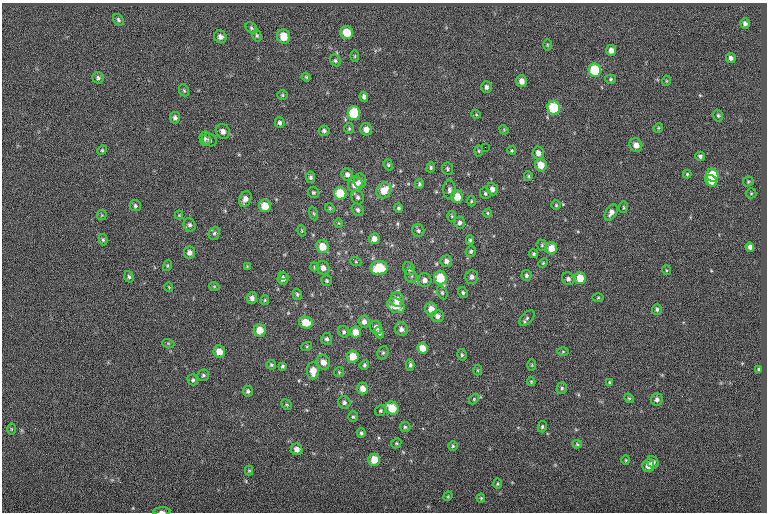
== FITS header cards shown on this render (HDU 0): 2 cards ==
NAXIS1  =                  765
NAXIS2  =                  510

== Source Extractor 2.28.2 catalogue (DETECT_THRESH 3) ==
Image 765 x 510 px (HDU 0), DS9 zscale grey, 1 PNG px = 1 image px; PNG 769 x 514 px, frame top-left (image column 1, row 510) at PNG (2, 3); each listed source drawn as its Kron ellipse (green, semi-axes under 4 px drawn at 4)
Background 0.0349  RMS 6.7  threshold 20.2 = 3 sigma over >= 5 px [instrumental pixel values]
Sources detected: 191; all 191 listed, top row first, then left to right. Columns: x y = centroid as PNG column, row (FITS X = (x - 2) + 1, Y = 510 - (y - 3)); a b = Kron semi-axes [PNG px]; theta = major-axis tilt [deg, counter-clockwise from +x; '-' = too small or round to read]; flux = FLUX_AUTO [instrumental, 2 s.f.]
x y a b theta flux
118 20 6 5 - 760
745 24 5 4 - 1400
251 28 6 5 - 790
347 33 6 6 - 8900
257 36 6 4 -74 710
284 36 7 6 - 7800
220 37 6 6 - 1700
547 45 6 4 -90 470
611 50 5 5 - 2400
355 56 6 4 90 500
731 58 5 4 - 1400
335 60 6 5 - 830
595 70 7 6 - 17000
306 77 4 4 - 530
98 78 6 5 - 1000
610 79 5 4 - 670
521 81 6 5 - 2900
666 81 5 3 - 390
486 87 6 5 - 1400
184 90 6 4 -68 680
282 95 5 4 - 620
364 97 5 4 - 1300
554 108 7 6 - 20000
354 113 6 6 - 15000
476 114 5 3 - 390
718 115 6 4 -74 760
175 118 6 5 - 1200
280 123 5 5 - 1100
658 128 5 4 - 490
349 129 5 4 - 620
366 129 6 6 - 2800
504 130 5 4 - 440
223 131 8 6 -52 2100
324 131 5 5 - 980
205 139 7 5 -87 1100
209 140 8 6 -24 1200
636 145 7 6 - 3100
485 147 2 2 - 570
102 150 5 4 - 550
512 150 4 4 - 480
479 151 5 3 - 490
538 153 6 5 - 2500
700 156 5 4 - 1100
388 165 6 4 -69 630
541 165 6 6 - 5300
431 167 5 4 - 730
447 169 6 5 - 780
347 174 6 5 - 1600
687 174 4 4 - 560
712 175 6 6 - 13000
528 176 5 4 - 610
310 177 6 4 -80 770
360 181 7 6 - 1900
711 181 6 5 - 6200
748 181 5 4 - 570
419 184 4 4 - 730
355 185 7 7 - 4800
492 189 6 5 - 1900
384 190 8 7 - 6700
449 190 9 6 -90 1500
313 192 6 5 - 660
340 193 6 6 - 13000
485 193 6 5 - 790
751 193 5 5 - 520
358 197 7 6 - 1100
457 197 6 6 - 6100
245 199 8 5 67 2900
471 201 5 3 - 500
556 205 4 4 - 540
135 206 5 5 - 770
265 206 6 6 - 6200
623 207 6 3 83 480
330 208 5 4 - 530
399 208 5 4 - 790
358 210 7 5 -56 1100
611 212 9 5 58 2200
314 213 7 3 -71 530
488 213 4 4 - 440
102 215 5 5 - 470
179 215 4 4 - 390
452 216 5 3 - 480
460 222 6 5 - 1400
338 223 5 3 - 340
190 225 7 6 - 1100
302 231 5 3 - 440
418 231 6 6 - 950
214 233 7 5 67 900
374 239 5 5 - 2800
103 240 5 4 - 670
470 240 5 4 - 740
542 245 6 5 - 660
323 247 6 6 - 6600
750 247 5 4 - 1600
551 248 6 5 - 5200
471 251 5 5 - 930
190 253 6 5 - 1900
534 254 4 4 - 740
446 261 6 5 - 1600
356 262 5 3 - 460
543 263 5 3 - 450
167 266 5 3 - 540
247 266 4 4 - 350
314 267 4 3 - 390
323 268 7 6 - 2400
379 268 8 7 - 13000
409 269 7 5 -54 1200
666 270 5 3 - 480
283 275 3 2 - 860
526 275 5 5 - 970
411 276 7 5 -70 1100
129 277 6 4 -71 820
472 277 7 6 - 1800
440 278 6 6 - 12000
580 278 6 5 - 6600
283 279 6 5 - 1900
568 279 6 6 - 1300
425 280 7 6 - 2200
327 281 5 5 - 650
214 286 5 3 - 420
169 287 5 3 - 340
442 293 7 4 -63 790
463 293 6 4 -61 790
297 294 6 4 -75 680
252 298 6 5 - 1700
598 298 6 4 2 500
265 300 4 4 - 460
397 300 7 6 - 3300
396 306 9 7 -27 6600
431 309 6 6 - 4400
657 309 5 5 - 880
437 316 6 6 - 1800
527 318 9 5 45 990
364 322 6 5 - 2000
306 323 7 6 - 8100
376 328 6 6 - 2300
401 329 7 6 - 1700
260 330 6 6 - 5800
344 332 6 5 - 870
355 332 5 5 - 4300
379 333 5 4 - 790
327 339 6 5 - 1000
168 343 6 4 -19 510
307 346 5 3 - 440
422 348 5 5 - 5100
219 351 6 6 - 4600
563 352 6 4 1 550
383 353 7 5 67 850
462 355 6 4 -77 790
353 356 6 6 - 6600
323 362 7 6 - 3200
271 365 5 4 - 620
364 365 5 4 - 770
410 365 6 4 88 860
532 365 6 4 89 490
283 366 3 3 - 630
759 369 3 3 - 820
477 370 5 3 - 410
313 371 9 6 -89 4700
339 372 5 5 - 520
203 375 6 5 - 800
193 380 6 5 - 790
531 382 4 4 - 440
610 382 4 4 - 630
363 388 6 5 - 3300
562 388 6 5 - 870
248 391 5 5 - 960
629 398 5 4 - 520
474 399 6 4 47 530
657 399 6 6 - 1700
344 402 7 6 - 1200
287 405 6 4 -43 600
392 408 7 6 - 9200
380 411 6 5 - 720
353 417 5 4 - 640
405 427 5 5 - 770
542 427 6 4 76 700
11 429 6 3 -90 440
361 433 5 4 - 760
396 443 5 4 - 610
577 444 5 4 - 560
453 446 5 5 - 600
297 449 6 5 - 2400
374 460 6 6 - 6800
626 460 5 4 - 460
653 462 6 5 - 1700
648 466 6 6 - 3800
249 470 5 4 - 470
498 484 5 4 - 580
448 496 5 4 - 460
481 498 4 4 - 510
162 512 8 3 1 990
At the frame edge (FLAGS 8, measured only in part): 1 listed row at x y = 162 512